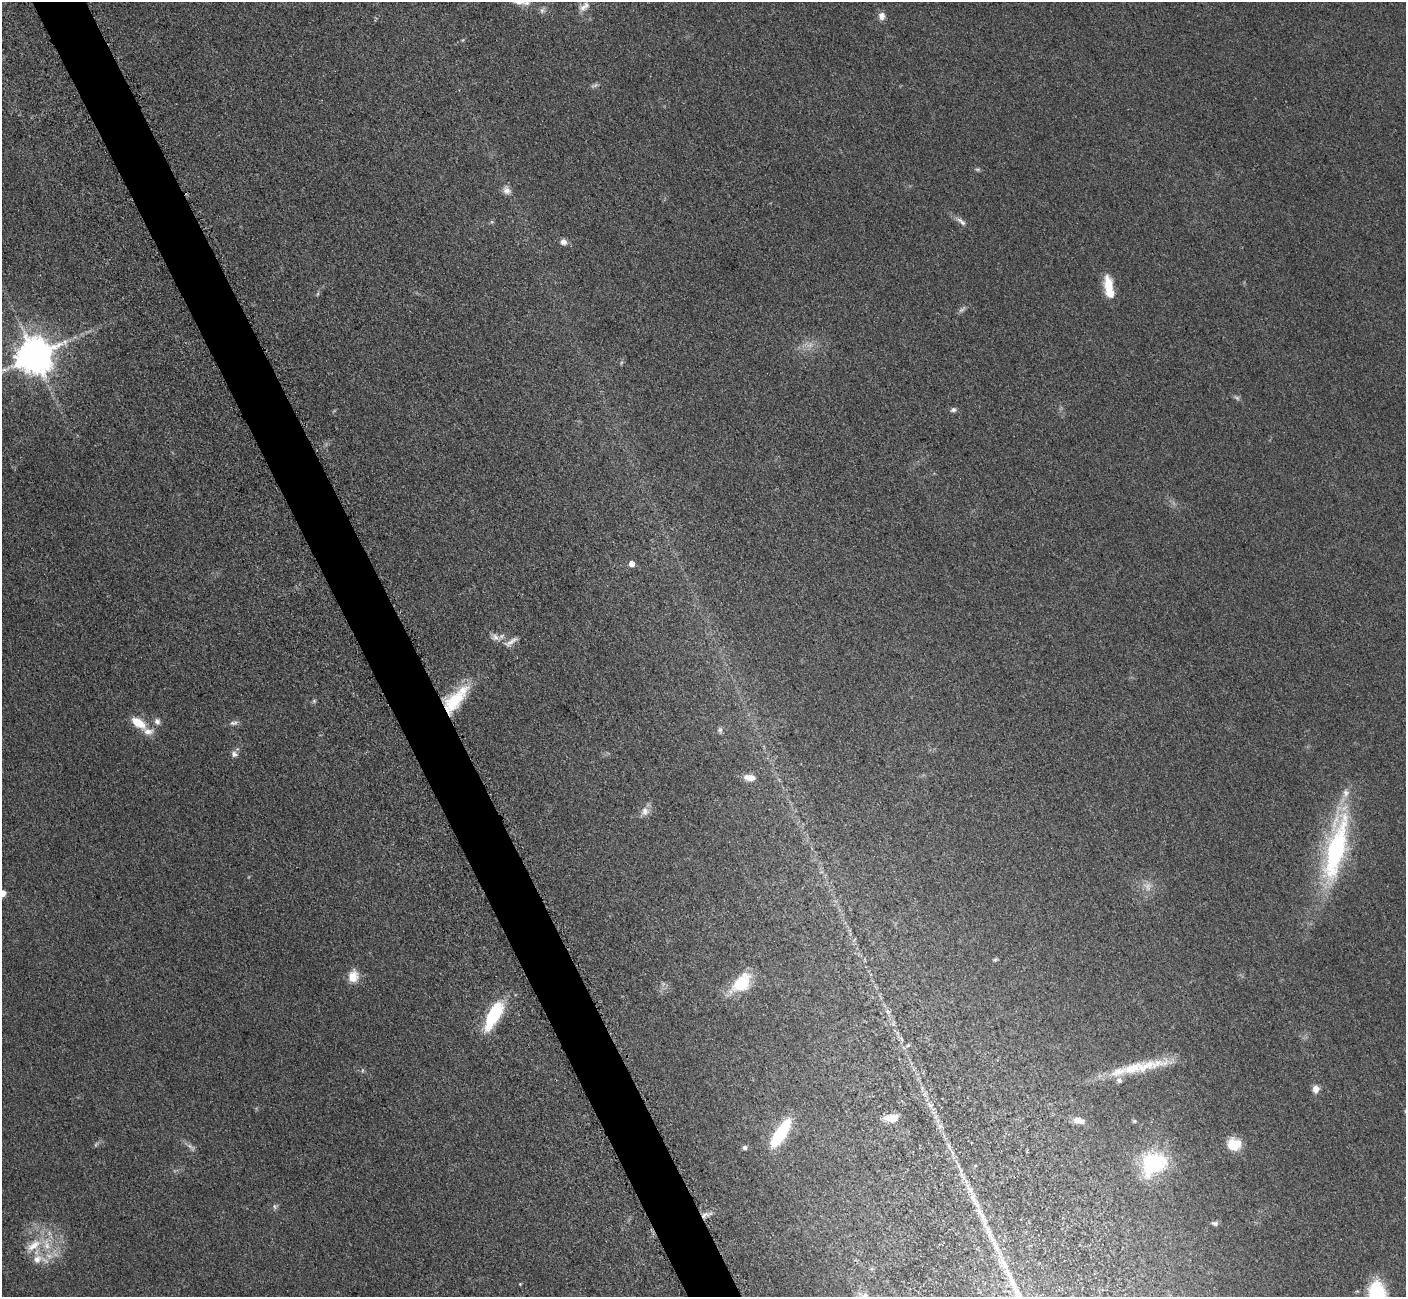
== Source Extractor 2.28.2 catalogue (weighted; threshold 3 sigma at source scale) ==
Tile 11 of 4 x 4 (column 3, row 3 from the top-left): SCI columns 2875-4278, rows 1484-2778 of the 5701 x 5665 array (HDU 1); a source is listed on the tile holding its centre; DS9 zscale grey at full resolution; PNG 1408 x 1299 px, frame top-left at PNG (2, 2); no overlay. Shown black and unused: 4% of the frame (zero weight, under 3 of 5 exposures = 4% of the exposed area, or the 3 px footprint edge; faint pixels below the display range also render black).
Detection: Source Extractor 2.28.2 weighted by HDU 2 'WHT'; one run over the whole footprint, this tile lists its part. Background 0.0535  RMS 0.0059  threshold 0.0265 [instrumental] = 3 sigma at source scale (4.5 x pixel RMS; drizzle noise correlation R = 1.50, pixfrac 1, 0.05/0.05 arcsec/px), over >= 5 px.
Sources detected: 70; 3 too faint to see at this stretch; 1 inside a brighter object's white glare — not listed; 12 inside a brighter listed object's ellipse — not listed separately; the other 54 listed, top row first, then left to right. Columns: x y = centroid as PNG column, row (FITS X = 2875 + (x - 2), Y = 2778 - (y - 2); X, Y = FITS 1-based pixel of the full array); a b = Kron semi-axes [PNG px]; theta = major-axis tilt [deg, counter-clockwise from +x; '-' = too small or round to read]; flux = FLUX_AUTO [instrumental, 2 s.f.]
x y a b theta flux
583 8 11 11 - 3.7
542 10 9 6 64 1.7
882 16 10 8 -90 3.2
594 85 12 4 23 1.5
977 169 8 4 -1 0.94
507 191 12 9 -42 3.4
961 221 17 6 -38 3
563 242 8 7 - 3
1108 284 19 10 -85 13
317 294 6 4 70 0.79
34 356 10 10 - 1600
1237 398 9 4 -36 1.3
953 410 7 6 - 1.5
632 564 5 4 - 5.6
495 637 14 9 -27 3.7
511 642 20 6 32 3.1
314 701 5 5 - 0.87
453 702 37 16 46 28
157 721 9 7 -58 2.3
138 723 19 9 -34 11
234 723 11 5 6 2
720 730 8 6 88 1.5
234 754 8 7 - 2.2
749 777 13 7 -6 5.7
645 811 12 10 75 4
1335 849 72 19 78 110
2 893 7 6 - 4.4
995 959 7 4 20 0.87
353 976 15 12 77 7.4
741 983 27 16 47 21
494 1015 35 13 62 32
1145 1066 74 13 12 29
1316 1089 9 8 - 3.8
930 1105 11 6 -34 2.4
1405 1111 6 4 71 0.64
891 1118 17 8 2 6.7
1077 1120 10 8 -23 3.8
1134 1121 5 5 - 0.77
940 1126 9 6 -25 2.1
781 1133 33 11 57 34
1233 1144 16 13 -57 10
190 1146 8 5 -44 1.9
949 1146 7 4 -72 1.4
745 1147 6 5 - 1.4
1153 1163 27 22 33 48
974 1201 30 7 -58 10
274 1206 8 3 -71 1
705 1215 12 6 24 3.6
1215 1223 9 6 -13 1.5
34 1245 23 11 35 11
37 1259 14 11 41 7.1
1005 1266 39 9 -62 16
520 1284 4 4 - 0.5
1377 1294 26 18 -82 29
Overlapping masked pixels (flux is a lower limit): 2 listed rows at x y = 453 702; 705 1215
Isophote crosses this tile's border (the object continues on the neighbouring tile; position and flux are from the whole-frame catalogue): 4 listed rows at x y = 34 356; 2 893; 1405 1111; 1377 1294